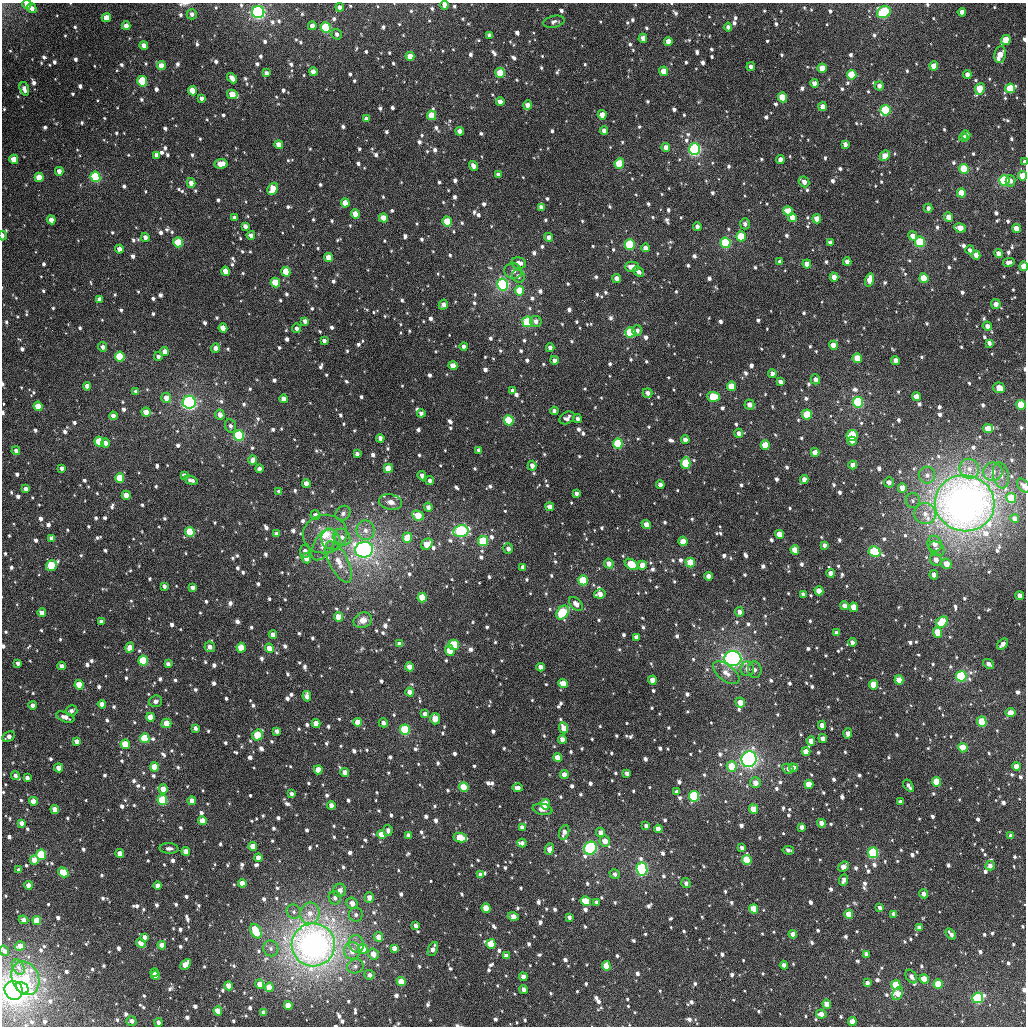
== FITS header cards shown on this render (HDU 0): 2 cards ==
NAXIS1  =                 1024
NAXIS2  =                 1024

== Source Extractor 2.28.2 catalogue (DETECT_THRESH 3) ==
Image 1024 x 1024 px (HDU 0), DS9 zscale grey, 1 PNG px = 1 image px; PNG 1028 x 1028 px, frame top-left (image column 1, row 1024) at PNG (2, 3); each listed source drawn as its Kron ellipse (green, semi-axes under 4 px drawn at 4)
Background 2270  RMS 52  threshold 156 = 3 sigma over >= 5 px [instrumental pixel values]
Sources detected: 1538; of the 1538, the 500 brightest by FLUX_AUTO listed and drawn (1038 fainter detections omitted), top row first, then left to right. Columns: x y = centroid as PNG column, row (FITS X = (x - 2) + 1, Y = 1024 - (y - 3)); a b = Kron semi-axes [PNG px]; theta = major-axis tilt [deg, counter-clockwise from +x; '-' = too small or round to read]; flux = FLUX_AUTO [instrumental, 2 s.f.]
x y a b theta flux
27 4 4 4 - 2.7e+04
444 5 4 4 - 2.5e+04
340 7 4 4 - 1.9e+04
32 8 5 4 - 2.3e+04
258 12 6 6 - 8.0e+05
884 12 7 5 31 3.9e+05
962 12 4 4 - 3.5e+04
192 14 5 5 - 1.5e+04
106 18 4 4 - 4.8e+04
554 22 11 6 13 1.3e+04
126 26 4 4 - 2.4e+04
312 26 4 4 - 2.1e+04
728 27 4 4 - 1.4e+04
326 28 5 5 - 2.3e+05
337 34 5 5 - 1.3e+04
489 35 4 4 - 1.5e+04
643 38 4 4 - 2.0e+04
1006 40 5 4 - 7.6e+04
668 41 4 4 - 3.8e+04
144 45 4 4 - 2.5e+04
1000 54 8 6 80 4.4e+04
410 56 4 4 - 5.0e+04
161 66 4 4 - 4.4e+04
934 66 4 4 - 4.7e+04
751 67 4 3 - 1.4e+04
822 68 4 4 - 5.6e+04
664 71 4 4 - 6.0e+04
313 72 4 4 - 2.9e+04
266 73 4 3 - 1.3e+04
500 73 5 4 - 7.0e+04
852 75 5 4 - 1.6e+05
967 75 4 4 - 2.5e+04
232 78 6 4 -48 2.5e+04
142 81 5 5 - 2.0e+05
814 83 4 4 - 2.1e+04
879 86 4 4 - 1.6e+04
1010 88 5 5 - 1.5e+05
24 89 7 4 -74 2.0e+04
980 89 6 4 65 1.1e+05
192 91 5 4 - 6.6e+04
232 94 5 4 - 7.1e+04
782 97 5 4 - 7.9e+04
202 98 4 4 - 1.5e+04
500 102 4 4 - 3.0e+04
528 105 5 4 - 2.9e+04
823 107 4 4 - 3.3e+04
885 110 5 5 - 3.2e+05
432 115 5 4 - 6.5e+04
602 115 4 4 - 3.8e+04
366 119 4 4 - 1.6e+04
460 131 4 4 - 2.5e+04
604 131 4 4 - 2.0e+04
966 135 4 4 - 1.8e+04
964 138 4 3 - 1.6e+04
845 144 4 4 - 1.6e+04
279 145 4 4 - 3.6e+04
666 147 4 4 - 2.8e+04
695 149 6 5 - 5.2e+05
156 155 4 4 - 1.9e+04
885 156 6 4 43 4.1e+04
14 159 4 4 - 6.4e+04
780 159 4 4 - 2.2e+04
1024 162 4 2 - 1.8e+04
619 163 5 4 - 1.1e+05
221 164 7 4 7 3.9e+04
473 166 5 4 - 2.1e+04
964 169 5 5 - 1.5e+05
59 171 4 4 - 2.3e+04
498 175 4 4 - 1.4e+04
1023 176 4 4 - 8.1e+04
39 177 4 4 - 6.9e+04
95 177 5 5 - 2.9e+05
1004 180 5 5 - 2.7e+05
1011 181 6 5 - 1.5e+04
804 182 6 5 - 2.3e+04
191 183 5 4 - 2.7e+04
273 189 6 5 - 7.8e+04
961 193 4 4 - 9.2e+04
345 203 4 4 - 4.7e+04
541 207 4 4 - 1.7e+04
928 208 4 4 - 1.4e+04
788 211 5 4 - 7.1e+04
355 214 4 4 - 4.3e+04
792 217 5 4 - 3.5e+04
948 217 4 4 - 3.7e+04
234 218 4 4 - 1.5e+04
383 218 4 4 - 4.5e+04
817 219 4 4 - 4.6e+04
51 220 4 4 - 3.3e+04
447 221 5 4 - 9.4e+04
745 224 5 5 - 1.4e+04
245 226 4 4 - 1.9e+04
697 227 4 4 - 1.7e+04
960 228 6 4 -10 4.7e+04
1016 228 5 4 - 3.6e+04
251 235 4 4 - 1.9e+04
3 236 5 2 - 1.4e+04
741 236 5 5 - 1.3e+05
913 236 5 4 - 3.1e+04
145 237 4 4 - 1.7e+04
548 237 4 4 - 1.9e+04
178 242 5 4 - 1.2e+05
830 242 4 4 - 1.4e+04
920 242 5 5 - 2.0e+05
725 243 5 5 - 3.2e+05
630 244 5 5 - 1.7e+05
645 248 4 4 - 2.1e+04
119 249 4 4 - 2.4e+04
970 250 4 4 - 1.4e+04
999 254 4 4 - 3.2e+04
976 255 4 4 - 2.8e+04
329 257 4 4 - 4.6e+04
780 262 4 4 - 1.4e+04
847 262 4 4 - 2.1e+04
1009 262 6 4 12 1.6e+04
519 263 7 5 -12 2.6e+04
807 264 4 4 - 3.6e+04
1024 266 5 4 - 7.0e+04
632 267 7 5 -1 3.4e+04
225 271 4 4 - 4.0e+04
513 271 9 7 -7 1.6e+04
286 272 5 4 - 9.1e+04
638 272 6 4 -42 1.4e+04
518 276 7 6 - 1.6e+04
834 277 4 4 - 2.9e+04
617 278 4 4 - 2.5e+04
924 278 5 4 - 1.2e+05
870 280 7 4 75 5.1e+04
275 282 5 4 - 8.5e+04
502 284 6 5 - 6.0e+05
519 291 5 4 - 8.9e+04
99 299 4 4 - 1.6e+04
996 304 5 4 - 2.3e+04
443 305 5 4 - 2.0e+04
305 321 4 4 - 1.4e+04
536 321 6 5 - 1.7e+04
527 322 5 5 - 1.8e+05
987 326 4 4 - 1.9e+04
223 328 4 4 - 5.3e+04
297 328 4 4 - 1.3e+04
637 331 5 5 - 1.4e+04
630 332 5 5 - 1.9e+05
324 341 4 3 - 1.4e+04
989 343 4 4 - 1.5e+04
833 345 4 4 - 4.9e+04
464 346 4 4 - 1.6e+04
103 347 5 4 - 1.5e+04
215 348 4 4 - 2.0e+04
550 348 4 4 - 1.7e+04
165 351 4 4 - 2.9e+04
120 356 5 4 - 2.5e+05
158 356 4 4 - 1.4e+04
857 358 5 4 - 6.1e+04
554 360 4 4 - 1.4e+04
895 360 4 4 - 2.5e+04
453 366 4 4 - 4.9e+04
772 374 4 4 - 2.0e+04
815 379 5 4 - 1.9e+04
780 382 4 3 - 1.5e+04
87 386 4 4 - 2.0e+04
731 386 5 4 - 9.2e+04
999 388 6 5 - 4.7e+04
513 391 4 4 - 1.5e+04
136 392 4 4 - 1.4e+04
648 393 5 4 - 1.9e+04
713 397 6 5 - 1.8e+05
916 397 4 4 - 3.7e+04
166 398 5 5 - 3.7e+04
283 399 4 4 - 2.8e+04
189 402 6 6 - 7.7e+05
858 402 5 5 - 4.2e+05
749 405 5 5 - 2.5e+04
1021 405 5 4 - 1.7e+05
38 406 5 4 - 5.3e+04
554 411 4 4 - 1.4e+04
146 412 4 4 - 3.9e+04
421 413 4 4 - 1.4e+04
220 415 5 4 - 2.6e+04
807 415 5 5 - 1.3e+05
113 416 4 4 - 2.1e+04
567 418 8 5 30 1.7e+04
577 419 4 4 - 1.3e+04
509 420 5 5 - 2.0e+05
230 426 7 5 -66 1.3e+04
988 429 5 4 - 5.1e+04
739 433 4 4 - 1.7e+04
852 435 5 5 - 1.7e+05
239 436 5 5 - 3.6e+05
380 438 4 4 - 1.5e+04
685 440 4 4 - 2.7e+04
852 441 4 4 - 2.7e+04
99 442 5 4 - 2.1e+05
105 443 4 4 - 2.2e+04
618 443 5 5 - 2.3e+05
765 445 5 4 - 8.2e+04
479 450 4 4 - 1.8e+04
16 451 4 4 - 1.4e+04
815 452 4 4 - 3.3e+04
357 454 4 4 - 1.3e+04
253 460 4 4 - 2.8e+04
686 463 6 4 87 1.3e+05
853 465 4 4 - 2.9e+04
532 466 5 4 - 2.2e+04
62 468 4 3 - 1.3e+04
388 468 4 4 - 7.2e+04
259 469 4 4 - 1.3e+04
969 469 10 9 - 3.3e+04
993 472 9 9 - 2.9e+04
184 475 4 4 - 1.3e+04
927 475 8 8 - 2.2e+04
1001 475 13 7 -79 2.4e+04
422 476 4 4 - 1.4e+04
120 478 5 4 - 1.1e+05
804 479 4 4 - 2.3e+04
191 480 7 4 -16 1.5e+04
430 481 4 4 - 1.4e+04
889 482 5 5 - 1.9e+04
306 484 4 4 - 3.2e+04
660 485 4 4 - 2.5e+04
1023 486 8 5 -54 1.4e+04
902 488 5 4 - 4.3e+04
26 489 4 4 - 1.7e+04
279 492 4 4 - 1.4e+04
576 493 4 4 - 1.4e+04
126 495 4 4 - 4.3e+04
1011 498 5 5 - 9.7e+04
913 501 7 7 - 1.4e+04
391 502 11 7 -12 2.3e+04
965 503 30 28 -11 3.1e+06
428 507 4 4 - 1.7e+04
550 507 4 4 - 2.2e+04
343 513 8 6 46 1.4e+04
925 514 11 10 - 4.2e+04
315 515 5 4 - 1.9e+04
418 515 6 4 -25 7.8e+04
1015 519 4 4 - 2.0e+04
646 525 5 4 - 3.3e+04
366 530 10 9 - 3.1e+04
461 531 7 6 - 4.3e+05
190 532 5 4 - 1.8e+05
276 534 4 4 - 1.6e+04
325 534 22 19 10 1.2e+05
780 534 5 4 - 6.9e+04
342 537 9 7 -41 2.7e+04
51 538 4 4 - 1.5e+04
407 538 5 5 - 8.3e+04
331 540 10 9 - 3.1e+04
483 541 5 5 - 1.7e+05
683 541 5 4 - 5.6e+04
323 544 18 9 59 4.1e+04
427 544 6 5 - 7.3e+04
935 544 8 7 - 3.2e+04
824 545 4 4 - 1.5e+04
508 548 5 4 - 1.7e+04
937 549 8 6 -38 1.4e+04
364 550 9 8 - 1.5e+06
795 550 4 4 - 5.9e+04
305 551 7 5 83 1.9e+04
874 552 6 5 - 2.4e+05
306 558 5 5 - 2.9e+04
936 559 6 5 - 2.4e+04
339 562 23 9 -63 5.9e+04
690 562 5 4 - 8.1e+04
609 563 5 4 - 2.3e+04
631 564 7 5 -32 1.4e+05
946 564 5 5 - 4.2e+04
51 565 6 5 - 1.7e+05
642 565 4 4 - 4.2e+04
523 567 4 3 - 1.5e+04
831 573 4 4 - 2.9e+04
934 575 4 4 - 2.1e+04
708 576 4 4 - 2.4e+04
583 580 5 4 - 2.0e+05
164 586 4 3 - 1.4e+04
193 588 4 4 - 1.7e+04
819 591 4 4 - 4.3e+04
600 594 5 4 - 2.8e+04
803 594 4 4 - 1.6e+04
1020 596 4 4 - 2.4e+04
422 597 5 4 - 9.7e+04
576 604 8 5 -44 2.6e+04
844 606 4 4 - 2.6e+04
853 607 5 4 - 4.6e+04
563 612 7 5 56 2.1e+05
739 612 4 4 - 1.9e+04
42 613 4 4 - 3.2e+04
338 617 4 4 - 5.3e+04
363 620 9 7 24 3.1e+04
101 622 4 4 - 1.4e+04
942 622 6 5 - 1.6e+05
937 632 6 4 -81 5.0e+04
836 633 4 4 - 1.7e+04
273 635 4 4 - 3.1e+04
636 637 4 4 - 1.5e+04
852 642 4 4 - 1.8e+04
399 644 4 4 - 1.6e+04
1003 644 6 4 44 1.9e+04
454 645 5 5 - 1.6e+05
130 647 5 4 - 3.2e+04
210 647 5 5 - 2.1e+04
241 648 5 4 - 6.1e+04
269 648 4 4 - 4.3e+04
450 650 5 4 - 6.2e+04
733 658 8 7 - 9.9e+05
143 660 5 5 - 1.6e+05
18 663 4 3 - 1.3e+04
168 664 4 4 - 1.4e+04
989 664 6 4 -36 1.7e+04
62 666 4 4 - 2.0e+04
409 667 4 4 - 3.8e+04
541 667 4 4 - 3.2e+04
747 669 7 7 - 1.8e+04
755 670 8 7 - 1.3e+04
726 673 15 8 -38 3.5e+04
961 676 5 5 - 2.9e+05
652 680 4 4 - 3.9e+04
899 680 4 4 - 5.2e+04
563 684 5 4 - 7.9e+04
79 685 5 4 - 6.4e+04
874 685 5 4 - 1.0e+05
410 692 4 4 - 2.8e+04
307 696 5 4 - 2.4e+04
155 701 6 5 - 1.3e+04
740 702 5 5 - 3.7e+04
102 704 4 4 - 2.8e+04
33 705 4 4 - 2.0e+04
71 711 6 5 - 1.3e+04
1011 713 5 4 - 3.3e+04
425 714 4 4 - 2.0e+04
65 717 9 4 -20 2.3e+04
150 717 4 4 - 5.6e+04
435 719 5 5 - 3.7e+04
357 722 4 4 - 4.4e+04
982 722 5 4 - 1.1e+05
166 723 5 4 - 5.6e+04
383 723 5 4 - 1.5e+04
316 724 4 4 - 4.8e+04
822 725 4 4 - 2.2e+04
195 728 4 4 - 1.3e+04
563 728 5 4 - 3.5e+04
405 730 5 5 - 3.0e+05
277 731 4 4 - 1.6e+04
848 734 5 4 - 2.4e+04
258 735 6 5 - 1.2e+05
9 737 7 4 27 1.8e+04
145 738 5 4 - 1.7e+05
562 739 4 4 - 2.2e+04
823 739 4 4 - 2.0e+04
77 741 4 4 - 1.9e+04
811 741 4 4 - 3.5e+04
125 744 5 4 - 8.2e+04
963 748 5 4 - 1.3e+05
806 751 4 4 - 4.1e+04
558 758 4 4 - 5.4e+04
749 759 8 7 - 9.4e+05
732 766 5 5 - 9.0e+04
1016 766 4 4 - 5.1e+04
154 767 4 4 - 6.7e+04
59 768 4 4 - 2.5e+04
793 768 4 4 - 3.0e+04
788 769 6 4 -29 1.4e+04
318 770 4 4 - 5.6e+04
345 772 4 4 - 2.9e+04
627 773 4 3 - 1.4e+04
15 775 5 4 - 1.4e+04
564 775 4 4 - 2.8e+04
27 778 4 4 - 1.4e+04
937 782 5 4 - 8.9e+04
755 783 5 5 - 3.1e+04
809 784 5 4 - 8.4e+04
909 786 7 3 -57 1.3e+04
464 787 5 4 - 8.3e+04
517 788 5 4 - 2.2e+04
163 789 4 4 - 3.6e+04
677 792 4 4 - 1.5e+04
291 794 4 3 - 1.3e+04
694 796 5 5 - 3.1e+05
162 800 5 5 - 2.0e+05
33 801 4 4 - 3.4e+04
192 801 4 4 - 3.2e+04
900 802 4 4 - 1.8e+04
545 804 5 5 - 1.0e+05
331 805 4 4 - 2.5e+04
55 809 4 4 - 3.5e+04
542 809 10 5 -11 2.0e+04
753 809 5 4 - 5.5e+04
202 821 4 4 - 4.2e+04
22 823 4 4 - 1.8e+04
822 823 4 4 - 2.6e+04
646 826 4 4 - 1.4e+04
522 827 4 4 - 1.7e+04
801 827 4 3 - 1.6e+04
658 829 4 4 - 3.0e+04
388 830 5 4 - 1.4e+04
564 832 7 5 71 2.1e+04
601 832 5 4 - 2.6e+04
381 834 4 4 - 4.9e+04
409 835 4 4 - 1.7e+04
1011 836 4 3 - 1.8e+04
460 837 7 4 -11 1.3e+05
605 841 5 5 - 3.5e+04
522 843 4 4 - 1.7e+04
253 846 4 4 - 6.4e+04
169 848 9 5 -2 1.3e+04
590 848 7 6 - 4.5e+05
742 848 4 3 - 1.4e+04
550 849 6 4 70 4.2e+04
788 850 6 4 -7 1.4e+04
186 851 4 4 - 3.3e+04
873 853 5 5 - 2.8e+05
120 854 4 4 - 4.0e+04
41 855 5 5 - 1.6e+05
258 858 4 4 - 2.6e+04
34 860 4 4 - 4.2e+04
747 860 5 4 - 9.2e+04
990 866 5 4 - 1.9e+04
843 867 6 4 42 3.5e+04
642 869 6 5 - 6.2e+05
19 870 4 4 - 1.6e+04
63 872 6 4 -32 8.2e+04
615 874 5 5 - 1.4e+04
480 875 4 4 - 1.5e+04
844 880 6 4 68 1.9e+04
242 883 4 4 - 2.9e+04
686 883 5 4 - 1.3e+04
28 885 4 4 - 2.7e+04
158 885 4 4 - 2.3e+04
340 890 6 6 - 2.2e+04
924 894 4 4 - 1.7e+04
369 897 5 4 - 2.7e+04
335 898 7 6 - 1.6e+04
586 901 5 4 - 8.4e+04
597 902 4 4 - 1.3e+04
352 903 6 5 - 2.6e+04
486 908 5 4 - 7.0e+04
880 908 4 3 - 1.7e+04
754 909 5 4 - 8.8e+04
294 912 7 6 - 1.4e+04
310 913 11 9 74 4.2e+04
849 914 4 4 - 6.8e+04
893 914 4 3 - 1.4e+04
356 915 7 7 - 1.3e+04
513 916 5 4 - 3.9e+04
569 917 4 4 - 1.3e+04
23 920 5 4 - 2.1e+04
37 920 4 4 - 6.7e+04
415 926 4 3 - 1.4e+04
919 927 4 4 - 2.1e+04
256 931 8 5 -62 1.3e+05
793 934 4 4 - 3.0e+04
951 934 6 3 -54 1.6e+04
145 937 4 4 - 1.5e+04
379 937 5 4 - 3.3e+04
141 943 5 4 - 4.4e+04
356 944 9 7 -70 2.1e+04
491 944 5 4 - 8.6e+04
162 945 4 4 - 3.6e+04
313 945 21 21 - 2.4e+06
20 946 5 4 - 3.3e+04
271 948 8 7 - 1.7e+04
394 948 4 4 - 2.1e+04
363 949 5 4 - 1.1e+05
433 949 7 4 67 2.0e+04
4 951 5 3 - 1.4e+04
352 951 8 8 - 4.0e+04
373 954 5 5 - 3.6e+04
866 954 4 3 - 1.9e+04
506 956 4 4 - 2.2e+04
185 964 6 4 46 5.4e+04
784 965 4 4 - 2.1e+04
355 966 8 7 - 1.4e+04
606 966 5 4 - 7.3e+04
18 967 8 5 -60 1.3e+04
155 972 4 4 - 3.0e+04
369 975 5 5 - 1.7e+04
155 976 4 3 - 2.7e+04
523 977 4 4 - 2.4e+04
911 977 7 5 -55 1.7e+04
25 978 17 13 -67 1.2e+05
924 979 5 4 - 7.5e+04
401 981 5 4 - 7.0e+04
867 983 4 3 - 1.5e+04
260 984 5 4 - 3.3e+04
938 984 5 4 - 9.5e+04
896 985 5 4 - 2.1e+05
229 986 4 4 - 4.2e+04
269 987 4 4 - 5.8e+04
22 988 7 5 -33 2.3e+05
524 989 4 4 - 2.0e+04
14 991 9 9 - 1.9e+06
898 993 7 5 63 4.8e+04
978 998 5 5 - 5.0e+05
827 1004 4 4 - 3.9e+04
288 1006 4 4 - 5.4e+04
218 1011 4 4 - 6.3e+04
264 1013 4 4 - 2.1e+04
821 1014 5 4 - 2.7e+04
131 1021 5 4 - 1.7e+04
852 1021 4 4 - 4.6e+04
158 1022 4 4 - 1.5e+04
At the frame edge (FLAGS 8, measured only in part): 9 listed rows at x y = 27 4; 444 5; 1024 162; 1023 176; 3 236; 1024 266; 1021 405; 1023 486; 4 951
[1038 fainter detections neither listed nor drawn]

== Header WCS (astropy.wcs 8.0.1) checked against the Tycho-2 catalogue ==
Header WCS as astropy/WCSLIB reads it (applying the file's SIP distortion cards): RA---TAN-SIP/DEC--TAN-SIP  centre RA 01:21:30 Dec +33:12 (20.38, +33.19 deg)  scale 8.67 arcsec/px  FOV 148.0' x 148.0'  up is +178 deg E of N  parity flipped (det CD > 0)
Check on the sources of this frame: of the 60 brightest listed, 59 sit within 12.2 arcsec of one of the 180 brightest Tycho-2 stars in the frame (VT <= 11.51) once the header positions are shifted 0.35 arcsec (0.18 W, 0.30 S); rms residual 4.08 arcsec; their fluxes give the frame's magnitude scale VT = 23.20 - 2.5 log10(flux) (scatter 0.22 mag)
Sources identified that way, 274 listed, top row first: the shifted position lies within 12.2 arcsec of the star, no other Tycho-2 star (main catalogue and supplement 1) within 24.4 arcsec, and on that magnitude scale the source's flux lands within +1.5 / -3 mag of the star's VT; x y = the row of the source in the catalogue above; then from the Tycho-2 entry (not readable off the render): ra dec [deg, ICRS J2000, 3 dp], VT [Tycho-2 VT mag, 2 dp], TYC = Tycho-2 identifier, HIP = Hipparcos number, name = IAU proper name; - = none
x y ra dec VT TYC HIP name
32 8 21.799 +32.012 12.02 2296-1359-1 - -
258 12 21.156 +32.005 8.27 2296-1335-1 - -
884 12 19.379 +31.943 9.77 2295-222-1 - -
962 12 19.160 +31.935 11.71 2295-223-1 - -
126 26 21.530 +32.048 12.22 2296-1418-1 - -
728 27 19.821 +31.997 12.55 2295-160-1 - -
326 28 20.963 +32.037 9.65 2296-1400-1 - -
1006 40 19.032 +31.996 11.02 2295-142-1 - -
144 45 21.478 +32.093 11.51 2296-1526-1 - -
410 56 20.721 +32.099 11.31 2296-1555-1 - -
161 66 21.427 +32.141 11.89 2296-1454-1 - -
822 68 19.549 +32.086 11.48 2295-15-1 - -
664 71 19.998 +32.110 11.39 2295-26-1 - -
313 72 20.994 +32.144 11.49 2296-1437-1 - -
500 73 20.463 +32.130 10.58 2296-1474-1 - -
852 75 19.464 +32.098 10.38 2295-6-1 - -
142 81 21.479 +32.179 9.95 2296-1593-1 - -
1010 88 19.013 +32.112 10.50 2295-53-1 - -
24 89 21.815 +32.204 12.41 2296-1280-1 - -
980 89 19.098 +32.116 10.60 2295-75-1 - -
192 91 21.336 +32.199 11.44 2296-1291-1 - -
232 94 21.223 +32.205 11.20 2296-1279-1 - -
500 102 20.460 +32.200 12.14 2296-1281-1 - -
528 105 20.381 +32.205 12.64 2296-1259-1 - -
823 107 19.542 +32.179 11.62 2295-179-1 - -
885 110 19.363 +32.180 9.55 2295-191-1 - -
432 115 20.653 +32.239 11.02 2296-1149-1 - -
602 115 20.168 +32.221 11.53 2295-258-1 - -
460 131 20.571 +32.275 12.09 2296-1494-1 - -
966 135 19.130 +32.229 12.32 2295-189-1 - -
279 145 21.085 +32.322 11.37 2296-1358-1 - -
666 147 19.983 +32.294 11.48 2295-574-1 - -
695 149 19.900 +32.295 8.63 2295-598-1 6209 -
885 156 19.359 +32.289 11.32 2295-569-1 - -
14 159 21.839 +32.377 11.03 2296-1097-1 - -
780 159 19.655 +32.310 12.09 2295-506-1 - -
1024 162 18.958 +32.287 11.68 2295-556-1 - -
619 163 20.114 +32.337 10.50 2295-429-1 - -
221 164 21.252 +32.373 11.72 2296-1090-1 - -
964 169 19.131 +32.311 10.09 2295-446-1 - -
59 171 21.709 +32.402 12.26 2296-1065-1 - -
1023 176 18.961 +32.321 11.91 2295-1559-1 - -
39 177 21.766 +32.418 11.10 2296-1004-1 - -
95 177 21.605 +32.413 9.40 2296-1048-1 - -
1004 180 19.015 +32.334 9.28 2295-356-1 5911 -
191 183 21.332 +32.421 12.40 2296-1010-1 - -
273 189 21.097 +32.428 10.76 2296-973-1 - -
961 193 19.135 +32.369 10.74 2295-303-1 - -
788 211 19.625 +32.433 10.88 2295-504-1 - -
355 214 20.860 +32.483 11.64 2296-747-1 - -
792 217 19.613 +32.448 11.68 2295-560-1 - -
948 217 19.168 +32.429 11.83 2295-513-1 - -
383 218 20.780 +32.490 11.63 2296-742-1 - -
817 219 19.543 +32.449 11.43 2295-566-1 - -
51 220 21.727 +32.520 12.14 2296-648-1 - -
447 221 20.598 +32.493 11.02 2296-729-1 - -
745 224 19.748 +32.469 12.30 2295-643-1 - -
960 228 19.133 +32.454 11.04 2295-628-1 - -
1016 228 18.974 +32.448 12.04 2295-606-1 - -
251 235 21.156 +32.543 12.39 2296-663-1 - -
741 236 19.758 +32.500 10.51 2295-727-1 - -
913 236 19.267 +32.479 12.15 2295-703-1 - -
145 237 21.458 +32.555 11.78 2296-728-1 - -
178 242 21.364 +32.565 10.27 2296-744-1 - -
830 242 19.502 +32.504 11.90 2295-734-1 - -
920 242 19.246 +32.492 9.51 2295-725-1 5986 -
725 243 19.801 +32.517 9.49 2295-739-1 - -
630 244 20.074 +32.530 9.74 2295-712-1 - -
119 249 21.531 +32.585 11.93 2296-826-1 - -
999 254 19.020 +32.511 12.02 2295-749-1 - -
329 257 20.932 +32.590 11.35 2296-807-1 - -
847 262 19.451 +32.548 11.75 2295-649-1 - -
519 263 20.390 +32.586 12.47 2296-812-1 - -
807 264 19.566 +32.559 12.02 2295-634-1 - -
1024 266 18.946 +32.538 10.61 2295-661-1 - -
632 267 20.063 +32.584 11.63 2295-592-1 - -
286 272 21.054 +32.627 10.54 2296-926-1 - -
834 277 19.486 +32.587 11.84 2295-557-1 - -
617 278 20.107 +32.614 12.18 2295-516-1 - -
924 278 19.230 +32.579 10.79 2295-562-1 - -
870 280 19.385 +32.591 11.41 2295-528-1 - -
275 282 21.083 +32.654 10.97 2296-1018-1 - -
519 291 20.384 +32.653 10.98 2296-999-1 - -
996 304 19.020 +32.632 12.26 2295-418-1 - -
305 321 20.995 +32.745 12.41 2296-873-1 - -
527 322 20.357 +32.727 9.65 2296-967-1 - -
223 328 21.228 +32.768 11.36 2296-700-1 - -
630 332 20.062 +32.742 9.80 2295-573-1 - -
833 345 19.478 +32.751 11.55 2295-667-1 - -
215 348 21.248 +32.817 12.34 2296-702-1 - -
120 356 21.521 +32.844 10.28 2296-937-1 - -
895 360 19.299 +32.780 11.81 2295-596-1 - -
453 366 20.566 +32.840 11.52 2296-932-1 - -
772 374 19.650 +32.826 12.31 2295-510-1 - -
815 379 19.525 +32.836 11.81 2295-417-1 - -
731 386 19.765 +32.862 10.94 2295-1458-1 - -
999 388 19.000 +32.832 11.88 2295-374-1 - -
648 393 20.005 +32.886 11.99 2295-1401-1 - -
713 397 19.817 +32.889 10.88 2295-1374-1 - -
916 397 19.233 +32.865 11.46 2295-1410-1 - -
283 399 21.048 +32.934 11.52 2296-908-1 - -
189 402 21.318 +32.949 8.30 2296-866-1 - -
858 402 19.401 +32.886 9.31 2295-1368-1 - -
1021 405 18.933 +32.871 10.20 2295-1558-1 - -
38 406 21.751 +32.970 11.36 2296-800-1 - -
146 412 21.441 +32.976 11.51 2296-778-1 - -
807 415 19.546 +32.921 10.36 2295-1234-1 - -
577 419 20.203 +32.955 12.57 2295-1171-1 - -
509 420 20.400 +32.966 9.80 2296-796-1 - -
988 429 19.025 +32.933 11.10 2295-1175-1 - -
739 433 19.739 +32.974 12.66 2295-1099-1 - -
852 435 19.413 +32.966 10.89 2295-1107-1 - -
239 436 21.173 +33.026 9.34 2296-625-1 6594 -
685 440 19.891 +32.995 11.55 2295-1012-1 - -
852 441 19.412 +32.980 12.33 2295-1048-1 - -
99 442 21.573 +33.050 10.50 2296-515-1 - -
618 443 20.083 +33.011 9.90 2295-1000-1 - -
765 445 19.661 +32.999 10.64 2295-1037-1 - -
479 450 20.482 +33.041 12.50 2296-502-1 - -
253 460 21.131 +33.083 11.71 2296-393-1 - -
686 463 19.887 +33.050 10.35 2295-1046-1 - -
853 465 19.406 +33.037 11.77 2295-1060-1 - -
388 468 20.741 +33.093 11.27 2296-364-1 - -
120 478 21.511 +33.136 10.53 2296-228-1 - -
306 484 20.975 +33.136 11.66 2296-234-1 - -
902 488 19.261 +33.086 11.39 2295-1187-1 - -
576 493 20.196 +33.135 12.14 2295-1287-1 - -
126 495 21.492 +33.178 11.82 2296-104-1 - -
1011 498 18.947 +33.097 10.49 2295-1246-1 - -
965 503 19.079 +33.115 6.16 2295-1555-1 5936 -
550 507 20.272 +33.170 12.10 2296-113-1 - -
418 515 20.650 +33.204 10.67 2296-32-1 - -
461 531 20.525 +33.237 8.87 2296-65-1 - -
190 532 21.305 +33.261 10.47 2296-112-1 - -
780 534 19.607 +33.212 11.16 2295-1487-1 - -
407 538 20.678 +33.258 10.54 2296-119-1 - -
483 541 20.460 +33.259 9.94 2296-115-1 - -
683 541 19.884 +33.239 11.29 2295-1431-1 - -
427 544 20.622 +33.272 11.35 2296-164-1 - -
508 548 20.387 +33.275 12.00 2296-169-1 - -
364 550 20.800 +33.290 7.81 2296-215-1 6467 -
795 550 19.561 +33.248 11.30 2295-1377-1 - -
305 551 20.972 +33.298 12.92 2296-239-1 - -
874 552 19.332 +33.243 9.45 2295-1375-1 - -
306 558 20.967 +33.316 11.83 2296-254-1 - -
690 562 19.861 +33.290 10.34 2295-1268-1 - -
631 564 20.031 +33.300 10.58 2295-1212-1 - -
946 564 19.123 +33.263 11.53 2295-1313-1 - -
51 565 21.701 +33.352 10.39 2296-398-1 - -
831 573 19.454 +33.300 11.62 2295-1248-1 - -
708 576 19.807 +33.321 11.98 2295-1169-1 - -
819 591 19.486 +33.344 11.78 2295-1080-1 - -
422 597 20.629 +33.400 10.53 2296-542-1 - -
853 607 19.385 +33.379 11.68 2295-999-1 - -
563 612 20.222 +33.422 9.92 2295-1154-1 - -
338 617 20.869 +33.454 11.47 2296-80-1 - -
942 622 19.126 +33.403 10.65 2295-1141-1 - -
937 632 19.140 +33.428 11.47 2295-1364-1 - -
836 633 19.430 +33.443 12.12 2295-1455-1 - -
273 635 21.056 +33.503 11.76 2296-525-1 - -
454 645 20.533 +33.511 10.34 2296-493-1 6392 -
210 647 21.238 +33.536 12.56 2296-443-1 - -
241 648 21.147 +33.536 11.31 2296-442-1 - -
269 648 21.065 +33.535 11.80 2296-445-1 - -
450 650 20.545 +33.525 10.92 2296-459-1 - -
733 658 19.726 +33.516 7.62 2295-784-1 6145 -
143 660 21.428 +33.574 9.96 2296-308-1 - -
409 667 20.658 +33.569 12.14 2296-319-1 - -
961 676 19.063 +33.532 9.25 2295-801-1 - -
652 680 19.955 +33.577 11.31 2295-963-1 - -
899 680 19.242 +33.549 10.95 2295-812-1 - -
563 684 20.213 +33.594 11.23 2295-956-1 - -
79 685 21.612 +33.637 10.97 2296-136-1 - -
874 685 19.316 +33.563 10.84 2295-962-1 - -
740 702 19.699 +33.621 11.42 2295-908-1 - -
102 704 21.544 +33.682 12.07 2296-616-1 - -
33 705 21.745 +33.690 12.97 2296-612-1 - -
1011 713 18.915 +33.613 12.37 2295-898-1 - -
65 717 21.648 +33.716 12.84 2296-587-1 - -
150 717 21.402 +33.711 11.85 2296-590-1 - -
435 719 20.581 +33.693 11.81 2296-603-1 - -
357 722 20.803 +33.707 11.22 2296-599-1 - -
982 722 18.998 +33.638 10.46 2295-851-1 - -
166 723 21.355 +33.724 11.15 2296-578-1 - -
316 724 20.923 +33.713 11.81 2296-592-1 - -
563 728 20.206 +33.702 11.90 2295-874-1 - -
405 730 20.665 +33.720 9.73 2296-581-1 - -
848 734 19.383 +33.683 12.81 2295-859-1 - -
258 735 21.091 +33.746 10.29 2296-564-1 - -
9 737 21.811 +33.766 12.38 2300-3-1 - -
145 738 21.418 +33.761 10.19 2300-10-1 - -
77 741 21.614 +33.773 12.57 2300-16-1 - -
811 741 19.488 +33.706 11.80 2295-894-1 - -
125 744 21.474 +33.777 11.28 2300-19-1 - -
963 748 19.048 +33.703 10.50 2295-903-1 - -
558 758 20.220 +33.773 11.19 2299-97-1 - -
749 759 19.665 +33.757 7.64 2299-101-1 6127 -
1016 766 18.890 +33.742 11.33 2295-972-1 - -
154 767 21.386 +33.830 11.19 2300-70-1 - -
59 768 21.664 +33.839 11.76 2300-75-1 - -
318 770 20.912 +33.824 11.80 2300-62-1 - -
345 772 20.835 +33.828 12.19 2300-69-1 - -
627 773 20.017 +33.804 12.37 2299-78-1 - -
564 775 20.199 +33.813 11.60 2299-71-1 - -
937 782 19.119 +33.789 10.84 2299-827-1 - -
809 784 19.489 +33.811 11.29 2299-69-1 - -
464 787 20.488 +33.853 10.62 2300-122-1 - -
163 789 21.360 +33.883 12.15 2300-92-1 - -
694 796 19.820 +33.852 9.57 2299-11-1 - -
162 800 21.361 +33.909 9.81 2300-697-1 - -
33 801 21.735 +33.921 11.47 2300-209-1 - -
192 801 21.275 +33.909 12.00 2300-857-1 - -
545 804 20.249 +33.887 10.47 2299-55-1 - -
55 809 21.672 +33.939 11.47 2300-181-1 - -
753 809 19.646 +33.876 11.25 2299-53-1 - -
202 821 21.243 +33.956 11.35 2300-273-1 - -
822 823 19.446 +33.902 12.03 2299-527-1 - -
601 832 20.086 +33.949 11.66 2299-1280-1 - -
381 834 20.722 +33.974 11.34 2300-647-1 - -
460 837 20.495 +33.974 10.73 2300-297-1 - -
605 841 20.072 +33.969 12.05 2299-1094-1 - -
253 846 21.094 +34.014 11.17 2300-623-1 - -
590 848 20.113 +33.988 8.65 2299-1116-1 - -
550 849 20.232 +33.995 11.61 2299-1162-1 - -
186 851 21.289 +34.031 11.51 2300-395-1 - -
873 853 19.292 +33.968 9.44 2299-813-1 - -
120 854 21.480 +34.041 11.70 2300-149-1 - -
41 855 21.708 +34.049 9.94 2300-743-1 - -
258 858 21.077 +34.040 11.98 2300-813-1 - -
34 860 21.728 +34.062 11.54 2300-649-1 - -
747 860 19.659 +33.999 10.33 2299-794-1 - -
843 867 19.378 +34.005 11.63 2299-246-1 - -
642 869 19.962 +34.033 8.64 2299-1216-1 - -
242 883 21.122 +34.103 12.22 2300-565-1 - -
28 885 21.743 +34.123 12.21 2300-191-1 - -
340 890 20.838 +34.113 12.33 2300-717-1 - -
586 901 20.120 +34.116 11.13 2299-1232-1 - -
486 908 20.410 +34.143 10.90 2300-307-1 - -
754 909 19.632 +34.116 10.67 2299-456-1 - -
849 914 19.355 +34.118 10.83 2299-615-1 - -
513 916 20.329 +34.160 11.37 2300-153-1 - -
23 920 21.754 +34.207 11.96 2300-763-1 - -
37 920 21.716 +34.208 10.77 2300-163-1 - -
919 927 19.148 +34.141 11.81 2299-971-1 - -
256 931 21.076 +34.219 10.28 2300-263-1 - -
491 944 20.392 +34.227 10.45 2300-771-1 - -
162 945 21.350 +34.258 11.64 2300-141-1 - -
313 945 20.906 +34.246 6.37 2300-1644-1 6512 -
20 946 21.762 +34.269 12.11 2300-281-1 - -
394 948 20.672 +34.247 12.23 2300-303-1 - -
363 949 20.764 +34.251 10.87 2300-809-1 - -
433 949 20.560 +34.247 11.98 2300-321-1 - -
4 951 21.808 +34.282 12.77 2300-903-1 - -
352 951 20.795 +34.257 12.00 2300-497-1 - -
373 954 20.733 +34.263 11.84 2300-287-1 - -
506 956 20.346 +34.255 11.87 2300-233-1 - -
185 964 21.280 +34.304 11.38 2300-753-1 - -
606 966 20.053 +34.269 10.83 2299-1240-1 - -
155 972 21.369 +34.324 11.82 2300-1617-1 - -
924 979 19.126 +34.265 10.80 2299-1020-1 - -
401 981 20.649 +34.327 10.69 2300-1607-1 - -
938 984 19.084 +34.275 10.56 2299-1027-1 - -
896 985 19.207 +34.282 10.14 2299-1012-1 - -
229 986 21.150 +34.352 11.50 2300-1536-1 - -
269 987 21.033 +34.351 11.07 2300-1573-1 - -
22 988 21.753 +34.370 10.00 2300-1571-1 - -
14 991 21.776 +34.378 6.31 2300-1643-1 6776 -
898 993 19.200 +34.303 11.33 2299-1028-1 - -
978 998 18.967 +34.303 9.21 2299-422-1 - -
827 1004 19.406 +34.337 11.55 2299-730-1 - -
218 1011 21.180 +34.412 11.05 2300-1422-1 - -
264 1013 21.047 +34.413 12.32 2300-1426-1 - -
821 1014 19.420 +34.361 11.58 2299-867-1 - -
852 1021 19.329 +34.376 11.80 2299-679-1 - -